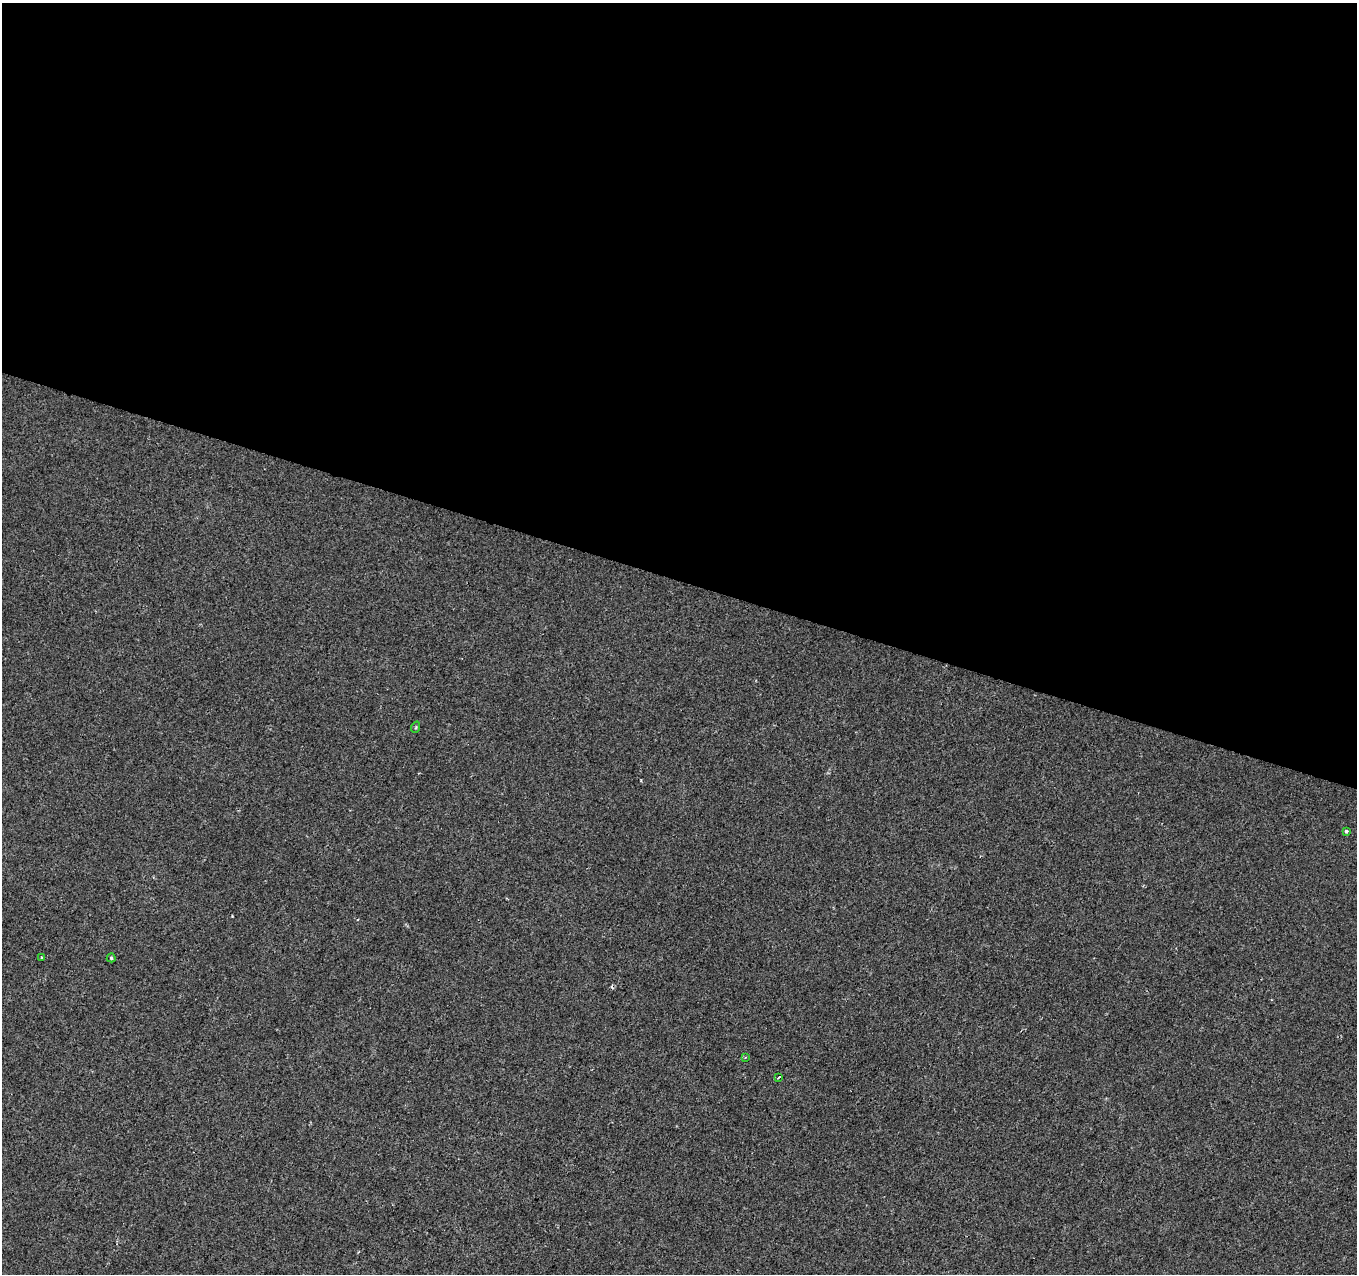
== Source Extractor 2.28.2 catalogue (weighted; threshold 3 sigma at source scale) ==
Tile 3 of 4 x 4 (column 3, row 1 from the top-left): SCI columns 2711-4065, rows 4033-5304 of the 5437 x 5587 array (HDU 1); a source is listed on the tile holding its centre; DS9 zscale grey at full resolution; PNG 1359 x 1276 px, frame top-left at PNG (2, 3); each listed source drawn as its Kron ellipse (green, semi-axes under 4 px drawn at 4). Shown black and unused: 45% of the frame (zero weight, under 2 of 3 exposures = <1% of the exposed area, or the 3 px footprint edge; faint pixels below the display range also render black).
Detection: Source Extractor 2.28.2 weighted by HDU 2 'WHT'; one run over the whole footprint, this tile lists its part. Background 0.00973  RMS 0.0053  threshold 0.0238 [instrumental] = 3 sigma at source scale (4.5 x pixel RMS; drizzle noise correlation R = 1.50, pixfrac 1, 0.0396/0.0396 arcsec/px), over >= 5 px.
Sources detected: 7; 1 cosmic-ray / hot-pixel residue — neither listed nor drawn; the other 6 listed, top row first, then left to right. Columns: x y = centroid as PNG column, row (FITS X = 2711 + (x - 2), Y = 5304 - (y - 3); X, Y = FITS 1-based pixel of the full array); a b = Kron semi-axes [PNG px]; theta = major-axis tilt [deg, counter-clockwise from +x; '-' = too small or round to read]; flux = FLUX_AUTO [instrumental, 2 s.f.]
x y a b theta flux
416 727 6 3 72 0.53
1346 831 3 3 - 6.6
42 957 3 2 - 0.55
111 958 4 4 - 0.72
745 1058 4 3 - 0.48
778 1077 3 3 - 1.4